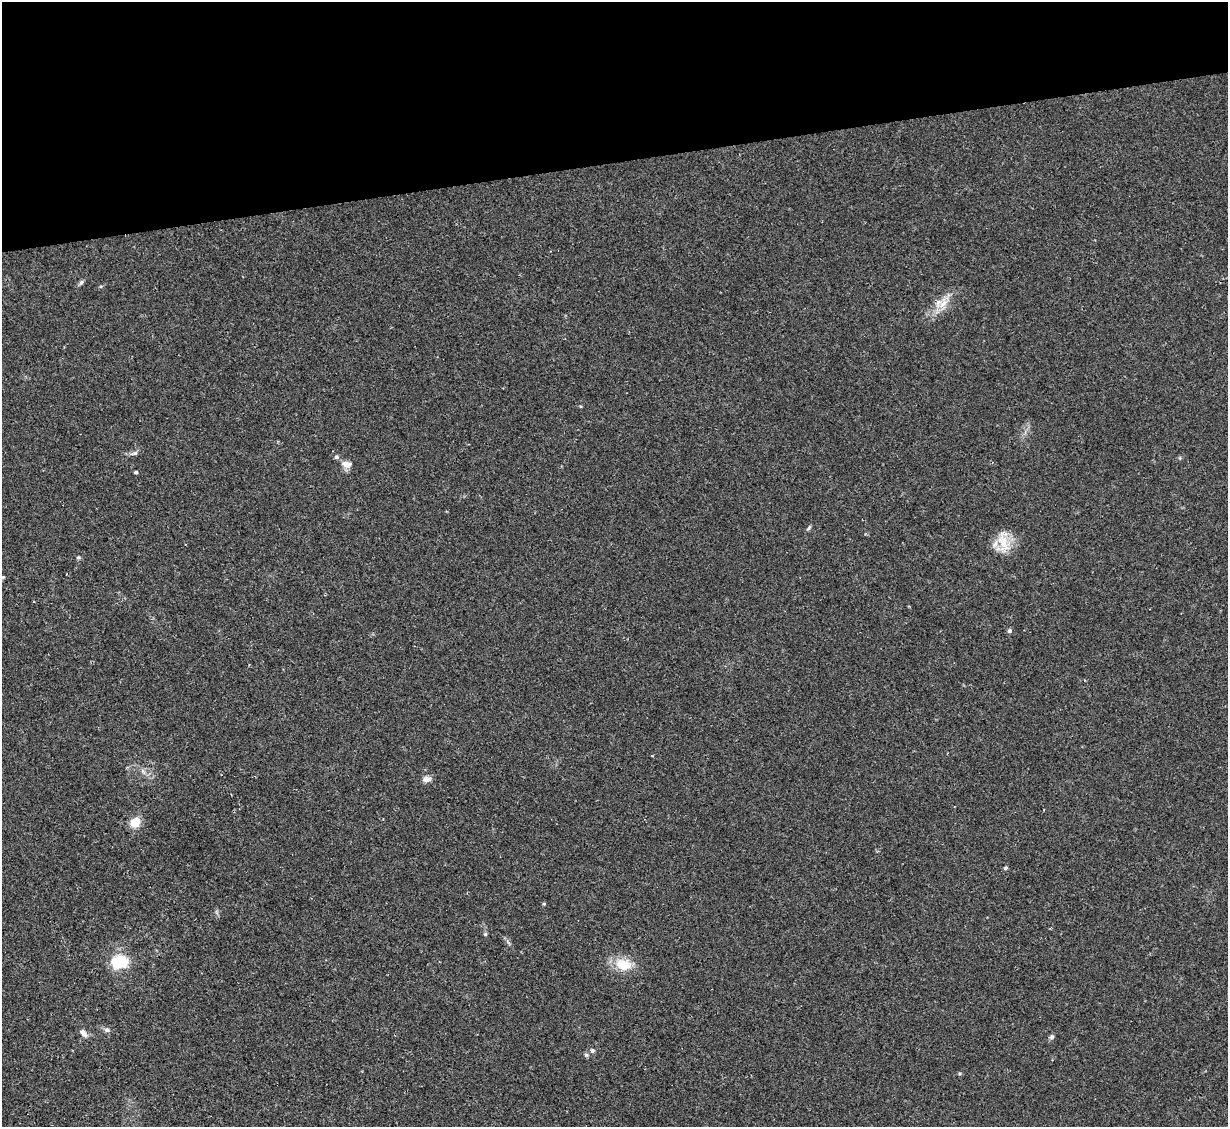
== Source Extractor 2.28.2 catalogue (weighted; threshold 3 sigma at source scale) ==
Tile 3 of 4 x 4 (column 3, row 1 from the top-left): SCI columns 2456-3681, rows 3628-4752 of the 4908 x 4890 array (HDU 1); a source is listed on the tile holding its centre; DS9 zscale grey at full resolution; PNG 1230 x 1129 px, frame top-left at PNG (2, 2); no overlay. Shown black and unused: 14% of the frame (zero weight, under 2 of 3 exposures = <1% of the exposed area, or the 3 px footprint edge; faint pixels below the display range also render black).
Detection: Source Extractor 2.28.2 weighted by HDU 2 'WHT'; one run over the whole footprint, this tile lists its part. Background 0.0692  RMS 0.0091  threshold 0.0411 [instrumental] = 3 sigma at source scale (4.5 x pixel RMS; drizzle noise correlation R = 1.50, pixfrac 1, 0.05/0.05 arcsec/px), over >= 5 px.
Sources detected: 25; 1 inside a brighter listed object's ellipse — not listed separately; the other 24 listed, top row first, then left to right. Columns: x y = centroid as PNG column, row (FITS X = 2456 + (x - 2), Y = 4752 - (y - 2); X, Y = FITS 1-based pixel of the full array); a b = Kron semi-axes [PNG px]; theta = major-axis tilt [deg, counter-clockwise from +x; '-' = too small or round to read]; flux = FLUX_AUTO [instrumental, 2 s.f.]
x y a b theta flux
81 282 8 5 62 1.9
943 304 16 7 52 9.5
134 453 13 5 16 2.7
336 457 7 5 -1 1.8
346 464 11 7 -13 6.2
136 472 4 4 - 1.3
809 528 8 4 57 1.5
1003 543 31 12 -75 17
78 557 6 4 -17 1.2
3 577 4 4 - 0.83
1010 631 5 5 - 2.3
143 771 7 4 -71 2
427 779 11 7 6 4.3
135 822 10 9 - 14
1005 868 4 4 - 1.8
544 904 4 4 - 1
485 934 5 4 - 1.2
119 962 18 13 5 32
623 964 24 15 -12 19
107 1030 8 6 -13 2.5
83 1033 12 6 -46 4.2
1052 1037 7 6 - 2
592 1051 6 5 - 1.7
586 1055 6 5 - 1.6